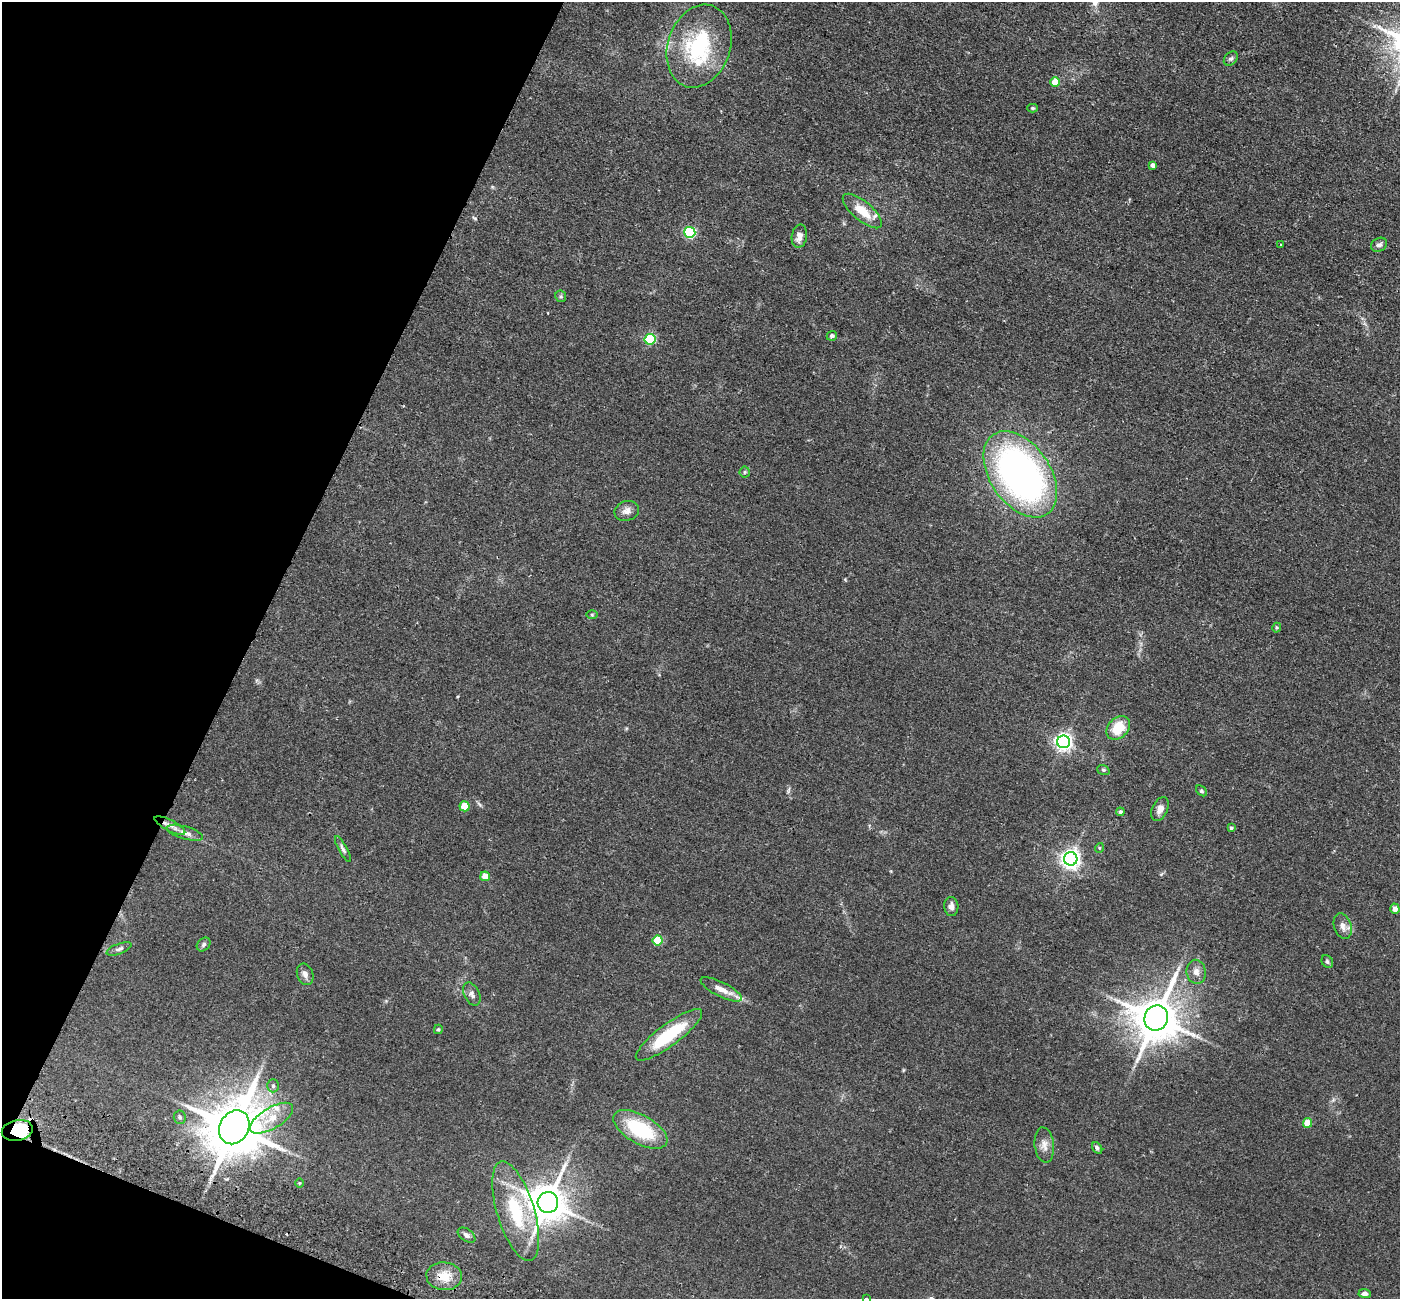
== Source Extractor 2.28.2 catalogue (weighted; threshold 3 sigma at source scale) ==
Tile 9 of 4 x 4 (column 1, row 3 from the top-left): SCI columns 27-1424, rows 1625-2921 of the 5645 x 5710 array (HDU 1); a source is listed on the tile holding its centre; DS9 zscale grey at full resolution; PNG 1402 x 1301 px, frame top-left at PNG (2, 2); each listed source drawn as its Kron ellipse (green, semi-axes under 4 px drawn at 4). Shown black and unused: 20% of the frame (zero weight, under 2 of 3 exposures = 3% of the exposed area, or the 3 px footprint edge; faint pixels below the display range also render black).
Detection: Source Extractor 2.28.2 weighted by HDU 2 'WHT'; one run over the whole footprint, this tile lists its part. Background 0.0602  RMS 0.0078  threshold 0.0353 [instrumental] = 3 sigma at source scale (4.5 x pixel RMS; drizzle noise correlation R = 1.50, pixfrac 1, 0.05/0.05 arcsec/px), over >= 5 px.
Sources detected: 66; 4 inside a brighter listed object's ellipse — not listed separately; the other 62 listed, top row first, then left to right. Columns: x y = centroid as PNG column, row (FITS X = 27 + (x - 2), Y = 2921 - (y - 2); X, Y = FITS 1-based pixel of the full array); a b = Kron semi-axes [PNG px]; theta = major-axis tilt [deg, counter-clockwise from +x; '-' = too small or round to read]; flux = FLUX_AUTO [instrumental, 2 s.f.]
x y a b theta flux
699 46 42 31 71 66
1231 59 8 6 47 1.9
1055 82 5 5 - 19
1033 108 5 4 - 1.2
1153 165 4 4 - 3.1
862 211 24 9 -40 14
690 232 5 5 - 83
799 236 12 7 81 5.3
1281 244 3 2 - 0.91
1379 245 8 6 30 2.7
561 296 6 5 - 1.2
832 336 5 4 - 2.4
650 339 5 5 - 57
745 472 5 5 - 1
1020 474 48 30 -56 320
627 511 12 10 20 4.7
592 615 6 4 0 0.85
1277 628 5 4 - 1.1
1118 728 13 10 45 19
1063 742 6 6 - 280
1103 770 6 4 -21 1
1201 791 6 4 -41 1.2
465 806 5 5 - 19
1160 809 13 7 65 4.8
1120 812 4 4 - 1.4
170 825 17 5 -27 4.5
1231 828 4 4 - 1.3
185 833 19 6 -16 4.8
1099 848 5 3 - 0.64
343 849 14 4 -61 2.3
1071 859 6 6 - 400
485 876 5 4 - 9.5
951 906 9 7 -85 3.8
1395 909 5 4 - 3.3
1343 926 13 8 -71 5.2
658 940 5 5 - 30
204 944 8 6 47 1.7
119 949 13 5 21 2.3
1327 961 7 5 -59 1.3
1196 972 12 9 -80 4.9
305 974 11 8 -69 3.4
721 989 23 7 -26 7.3
472 994 12 7 -65 3.2
1156 1018 13 11 66 2900
438 1029 4 4 - 0.96
669 1035 40 11 37 44
273 1086 6 5 - 1.9
180 1117 7 6 - 2
272 1118 24 10 31 14
1308 1123 5 4 - 18
234 1127 17 14 61 4500
640 1129 30 14 -29 52
17 1130 15 10 12 47
1044 1145 18 9 -84 5.9
1097 1148 6 4 -56 1.6
299 1183 5 3 - 0.63
548 1202 10 10 - 2000
516 1211 52 18 -73 49
467 1235 10 6 -35 2.8
444 1276 18 14 -5 13
1365 1294 6 4 -2 2.6
866 1298 4 3 - 0.92
Overlapping masked pixels (flux is a lower limit): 3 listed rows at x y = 234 1127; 17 1130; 444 1276
Isophote crosses this tile's border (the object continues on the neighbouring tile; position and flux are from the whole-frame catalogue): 1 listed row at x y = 866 1298